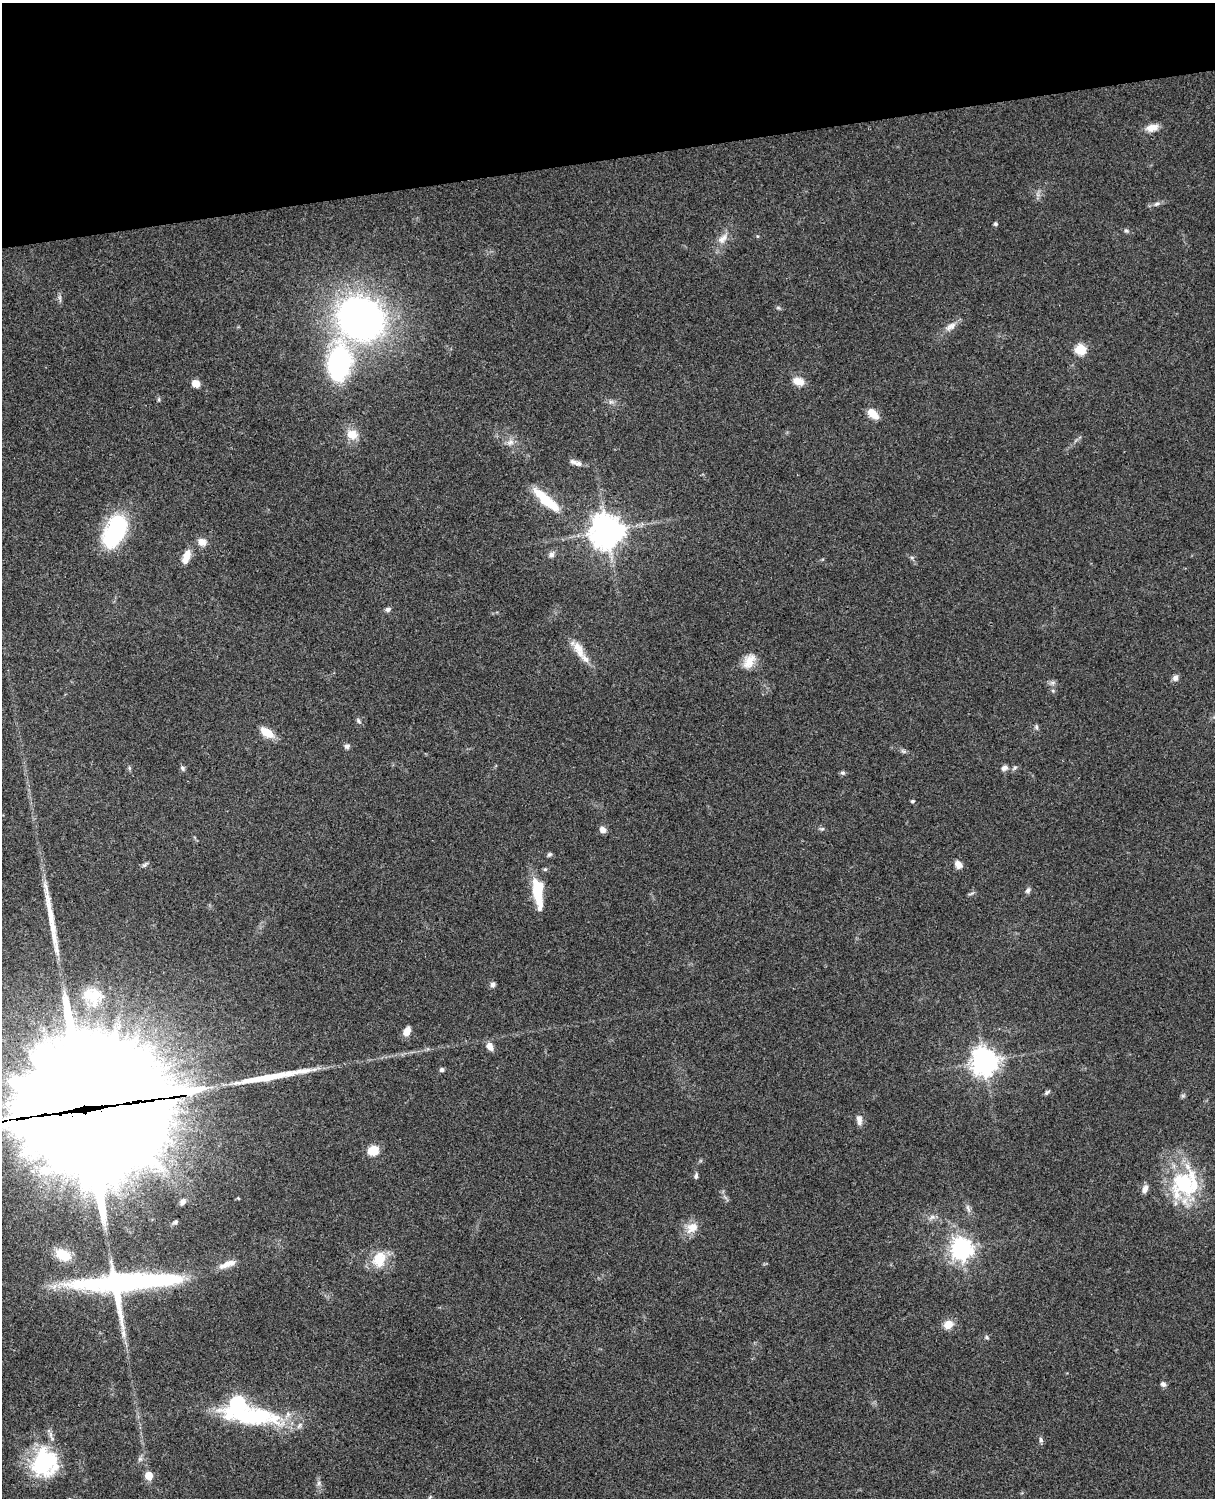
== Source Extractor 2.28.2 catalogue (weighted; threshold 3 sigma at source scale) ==
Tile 3 of 4 x 3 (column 3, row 1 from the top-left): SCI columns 2545-3757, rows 3268-4763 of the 5087 x 4926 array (HDU 1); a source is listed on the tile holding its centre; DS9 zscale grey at full resolution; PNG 1217 x 1500 px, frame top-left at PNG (2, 3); no overlay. Shown black and unused: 10% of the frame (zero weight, under 3 of 4 exposures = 6% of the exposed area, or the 3 px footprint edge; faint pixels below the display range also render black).
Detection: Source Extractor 2.28.2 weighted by HDU 2 'WHT'; one run over the whole footprint, this tile lists its part. Background 0.0806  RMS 0.0058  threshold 0.0262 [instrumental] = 3 sigma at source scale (4.5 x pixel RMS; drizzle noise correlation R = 1.50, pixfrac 1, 0.05/0.05 arcsec/px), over >= 5 px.
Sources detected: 95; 3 inside a brighter object's white glare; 3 long thin detections or spike segments (spike, bleed or trail) — not listed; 5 inside a brighter listed object's ellipse — not listed separately; the other 84 listed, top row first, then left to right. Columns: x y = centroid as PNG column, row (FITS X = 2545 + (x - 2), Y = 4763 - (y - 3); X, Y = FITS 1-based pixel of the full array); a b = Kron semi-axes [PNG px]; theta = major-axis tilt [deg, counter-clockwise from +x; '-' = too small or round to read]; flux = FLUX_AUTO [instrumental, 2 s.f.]
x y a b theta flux
1152 128 17 9 13 5.4
1156 204 8 5 18 1.6
995 224 5 5 - 1.1
1126 231 6 4 0 0.94
723 239 17 10 45 5.7
60 298 13 3 -85 1.5
778 308 6 4 18 0.81
361 319 42 37 -29 250
951 326 17 8 33 4.3
1081 349 6 5 - 37
339 362 41 24 81 84
798 381 14 9 -20 6.4
196 383 8 7 - 5.3
159 399 6 4 72 0.75
611 402 7 4 -18 1.4
873 414 16 9 -43 6.5
352 434 15 13 -18 8
510 442 11 8 20 3.2
574 462 11 7 -22 2.3
546 499 43 11 -41 20
115 531 37 21 64 51
606 531 11 11 - 860
202 542 10 9 - 4.7
551 554 9 7 59 2.3
186 556 17 8 70 7.3
912 557 6 4 -1 0.94
388 609 7 6 - 1.6
578 649 26 11 -64 8.4
749 661 21 12 58 8.2
1175 678 7 6 - 2.4
1052 682 9 4 8 1.5
358 721 8 5 -47 1.2
1036 727 7 5 -70 1.1
267 732 14 8 -35 11
347 746 7 6 - 1.6
903 751 7 4 -18 1.1
129 768 6 4 -71 0.79
183 768 8 5 -43 1.2
1004 768 8 7 - 2.3
842 773 7 5 -2 1.1
912 801 5 3 - 0.75
822 829 6 5 - 1
603 830 7 7 - 3.2
549 855 7 5 35 1.1
958 864 9 7 -49 3.9
145 865 9 5 41 1.2
545 869 5 4 - 0.82
538 890 23 10 -86 23
1028 890 8 6 43 1.7
971 894 11 2 18 0.89
493 984 7 7 - 1.7
92 996 26 21 -32 17
407 1031 10 7 68 4.8
490 1046 9 7 -61 4.7
984 1061 9 9 - 550
442 1070 5 4 - 1.8
1047 1092 9 4 33 1.1
1183 1096 7 4 0 0.88
84 1099 79 71 -19 26000
7 1120 26 11 7 1600
859 1120 14 7 -82 3.2
373 1150 10 9 - 12
696 1176 7 5 78 1.4
1183 1183 45 31 65 48
1145 1189 11 7 67 3
183 1201 8 6 45 2.6
968 1208 13 5 -71 2
932 1217 8 5 44 1.7
175 1222 7 6 - 1.4
692 1228 17 13 34 7.7
961 1249 8 7 - 410
63 1255 18 12 -27 12
379 1259 24 19 72 14
227 1264 25 8 20 6.1
122 1283 71 51 11 120
948 1324 10 8 34 7.3
987 1337 6 5 - 0.94
1163 1384 6 6 - 1.7
241 1406 35 15 -28 150
1041 1440 7 5 -73 1.3
45 1463 36 32 79 47
149 1475 5 5 - 12
319 1483 7 4 89 1.4
430 1497 6 4 71 0.72
Overlapping masked pixels (flux is a lower limit): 2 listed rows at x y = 84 1099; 7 1120
Isophote crosses this tile's border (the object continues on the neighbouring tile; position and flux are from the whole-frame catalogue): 3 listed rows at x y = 84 1099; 7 1120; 45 1463